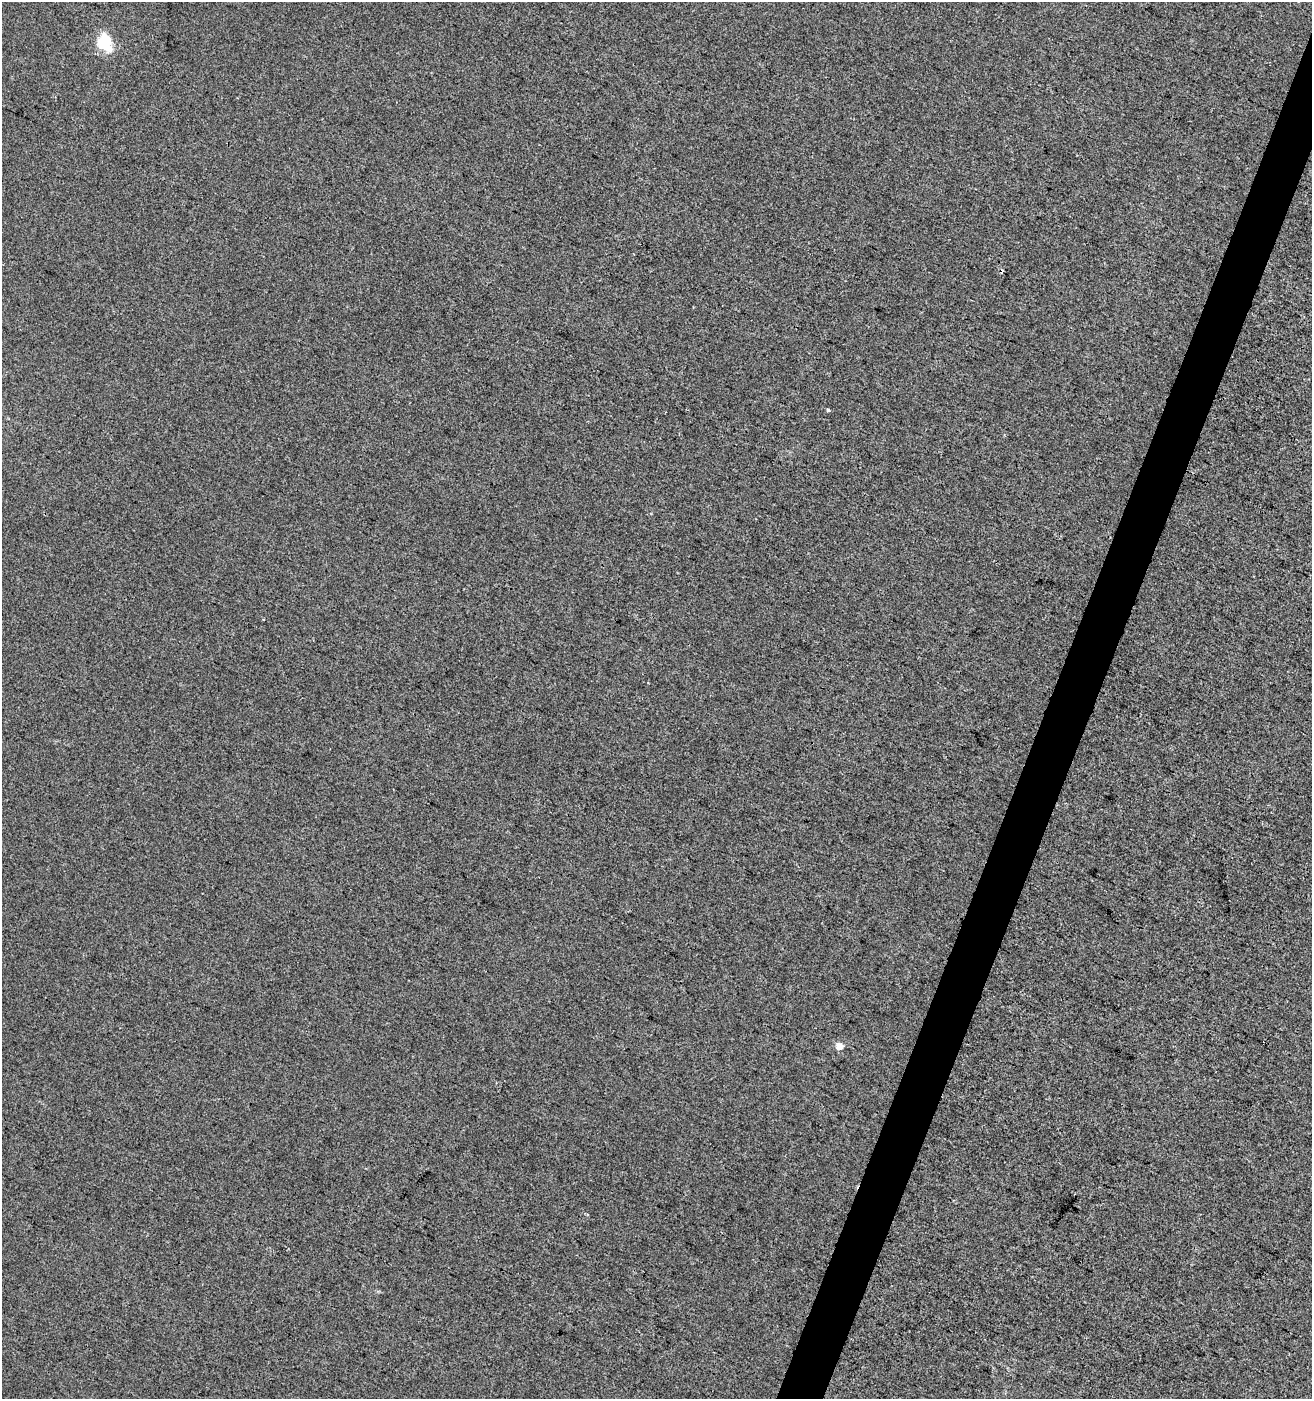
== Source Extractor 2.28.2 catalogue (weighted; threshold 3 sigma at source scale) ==
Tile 10 of 4 x 4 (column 2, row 3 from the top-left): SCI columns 1518-2827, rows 1405-2801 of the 5721 x 5596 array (HDU 1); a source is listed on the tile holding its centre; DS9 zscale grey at full resolution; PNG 1314 x 1401 px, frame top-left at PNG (2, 2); no overlay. Shown black and unused: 3% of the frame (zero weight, under 3 of 4 exposures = <1% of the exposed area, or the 3 px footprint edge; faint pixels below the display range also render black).
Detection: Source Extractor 2.28.2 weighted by HDU 2 'WHT'; one run over the whole footprint, this tile lists its part. Background -5.16e-04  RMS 0.0034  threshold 0.0155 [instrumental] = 3 sigma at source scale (4.5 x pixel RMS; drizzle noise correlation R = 1.50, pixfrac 1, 0.0396/0.0396 arcsec/px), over >= 5 px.
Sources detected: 4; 1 cosmic-ray / hot-pixel residue — not listed; the other 3 listed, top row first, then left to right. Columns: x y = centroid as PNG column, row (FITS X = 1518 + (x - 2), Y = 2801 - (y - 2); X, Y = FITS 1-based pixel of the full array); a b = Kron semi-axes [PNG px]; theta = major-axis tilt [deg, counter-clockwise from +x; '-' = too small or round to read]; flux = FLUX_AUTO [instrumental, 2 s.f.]
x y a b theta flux
105 42 19 15 -75 11
828 410 5 4 - 0.4
839 1046 5 4 - 5.6